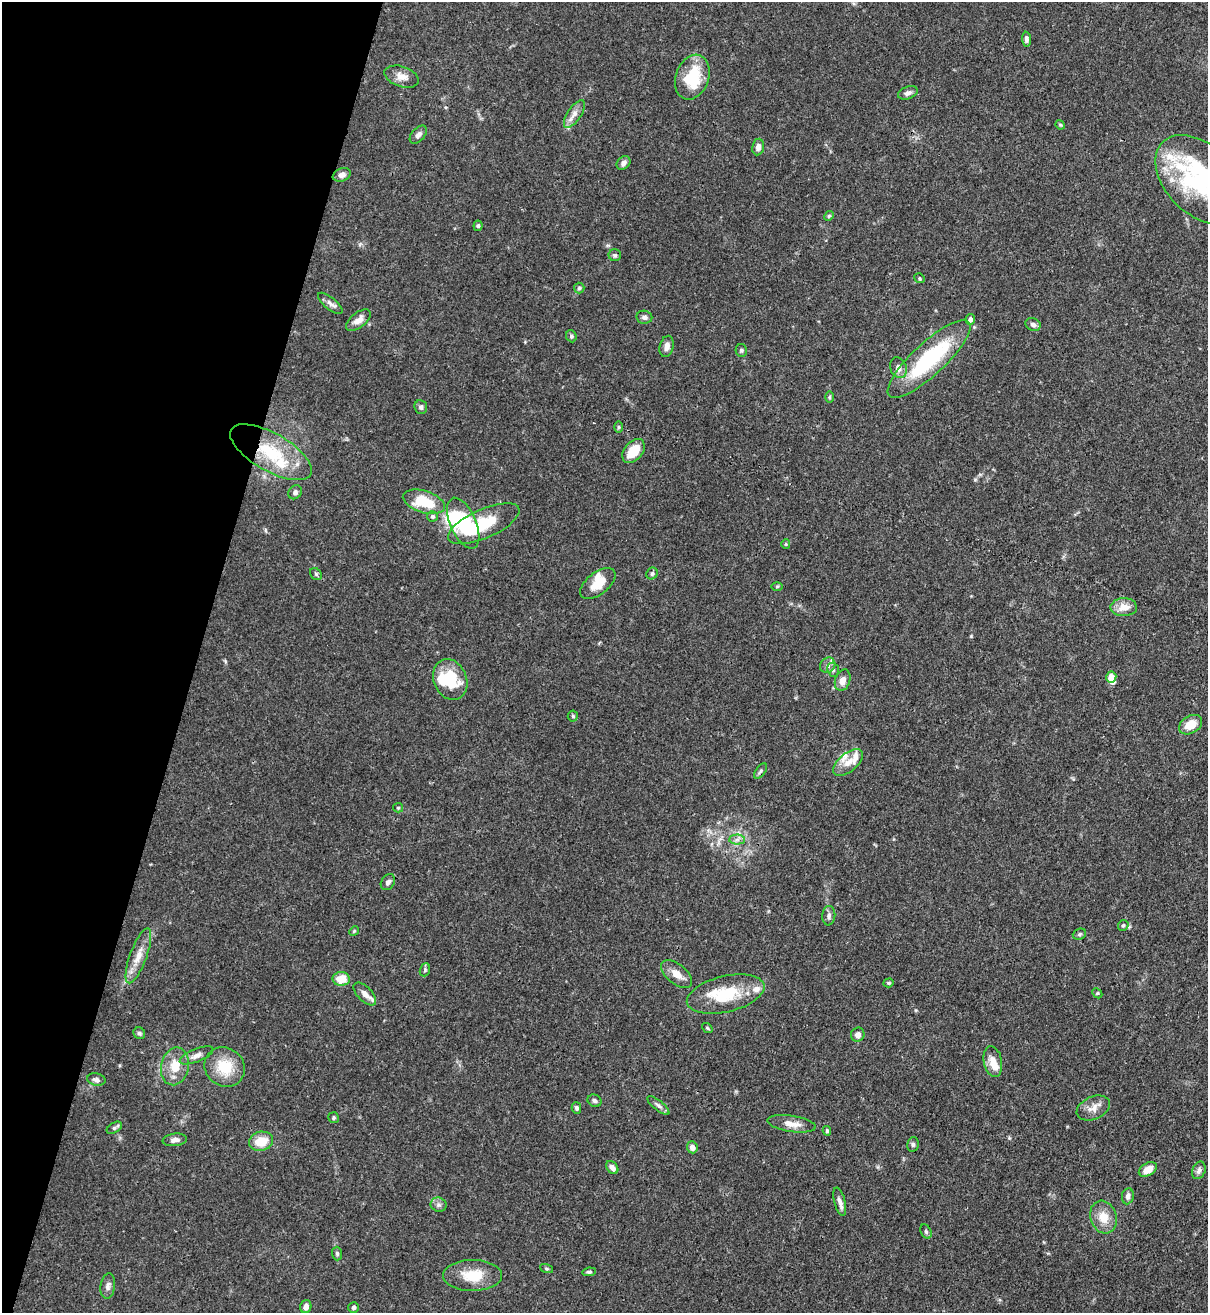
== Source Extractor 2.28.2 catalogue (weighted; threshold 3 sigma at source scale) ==
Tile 9 of 4 x 4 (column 1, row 3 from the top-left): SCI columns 218-1423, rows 1343-2653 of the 5382 x 5307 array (HDU 1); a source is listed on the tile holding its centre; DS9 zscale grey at full resolution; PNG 1210 x 1315 px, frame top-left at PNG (2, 2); each listed source drawn as its Kron ellipse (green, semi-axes under 4 px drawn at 4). Shown black and unused: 16% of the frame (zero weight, under 3 of 4 exposures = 7% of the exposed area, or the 3 px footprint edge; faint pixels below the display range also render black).
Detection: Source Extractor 2.28.2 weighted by HDU 2 'WHT'; one run over the whole footprint, this tile lists its part. Background 0.099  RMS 0.0041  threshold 0.0185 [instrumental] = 3 sigma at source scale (4.5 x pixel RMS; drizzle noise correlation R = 1.50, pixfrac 1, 0.05/0.05 arcsec/px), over >= 5 px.
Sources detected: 115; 3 inside a brighter object's white glare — neither listed nor drawn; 11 inside a brighter listed object's ellipse — not listed separately; the other 101 listed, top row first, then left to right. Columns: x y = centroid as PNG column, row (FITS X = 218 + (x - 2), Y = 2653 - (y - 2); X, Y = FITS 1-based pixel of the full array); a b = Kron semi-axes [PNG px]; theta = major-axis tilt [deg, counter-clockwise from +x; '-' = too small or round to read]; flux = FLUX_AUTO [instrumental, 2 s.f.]
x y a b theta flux
1026 39 7 4 -87 1.2
401 77 18 10 -19 3.7
692 77 23 16 70 17
908 93 10 6 20 1.6
574 114 16 7 56 2.9
1060 125 5 4 - 0.48
418 135 11 6 49 1.7
758 147 8 6 82 1.9
623 163 7 6 - 1.5
342 175 9 6 22 2.1
1201 180 53 34 -44 61
829 216 5 4 - 0.58
478 226 5 4 - 0.77
615 255 6 6 - 0.89
919 278 5 5 - 0.59
579 288 5 5 - 0.72
330 303 15 6 -39 1.9
644 317 8 6 -10 1.3
970 319 5 4 - 1.5
358 320 14 7 38 3.3
1033 324 8 6 -25 1.5
571 336 6 5 - 0.83
667 346 11 7 76 2.2
741 350 6 5 - 0.76
929 359 54 16 43 42
898 368 11 8 -69 2.3
829 397 6 4 89 0.53
421 407 7 6 - 1.2
618 427 6 4 89 0.59
633 451 14 9 49 8.9
271 452 46 19 -30 25
295 492 7 6 - 1.2
424 502 22 11 -17 13
432 516 5 5 - 0.92
463 523 27 13 -66 25
484 524 38 14 24 22
786 544 4 4 - 0.45
652 573 6 5 - 0.82
316 574 6 5 - 0.73
598 583 21 11 39 6.8
777 586 6 4 1 0.48
1124 607 13 9 1 4.8
828 665 8 7 - 1.6
833 670 7 5 -70 0.95
1111 677 5 5 - 8.6
450 680 21 16 -67 17
843 680 11 7 71 3.2
573 716 5 5 - 0.6
1191 725 12 8 30 6.1
848 762 18 9 39 4.5
761 771 9 4 52 0.83
398 808 5 4 - 0.52
737 840 7 5 1 1.3
388 882 9 6 56 1.3
829 916 10 6 84 1.5
1123 925 5 5 - 0.71
354 931 5 4 - 0.43
1079 934 7 5 21 0.75
138 956 29 8 70 6.1
425 970 7 5 70 0.75
677 974 18 10 -39 4.3
341 979 9 7 -2 7.3
889 983 5 4 - 0.53
1097 993 5 4 - 0.5
365 994 14 7 -46 3.1
726 994 40 18 13 19
707 1028 6 4 -36 0.56
139 1033 6 5 - 0.85
858 1035 7 6 - 2.1
196 1055 18 6 22 2.5
993 1062 16 9 -79 5.3
175 1066 19 14 79 8
225 1067 21 19 -40 13
96 1080 9 6 -12 1.4
595 1101 7 6 - 1
658 1105 13 5 -39 1.5
576 1108 6 5 - 0.94
1093 1108 17 11 24 3.8
334 1118 5 5 - 0.69
792 1124 24 8 -9 4.5
114 1128 8 5 32 0.95
827 1131 5 3 - 0.72
175 1140 12 6 7 2
261 1141 12 9 13 7.9
913 1144 7 5 77 0.87
692 1147 6 5 - 2.4
612 1167 7 5 -51 1.8
1148 1169 10 6 29 5.2
1199 1170 9 6 68 1.6
1128 1196 8 5 82 1.6
840 1202 14 5 -75 2.1
438 1205 8 7 - 1.3
1103 1217 17 13 -71 6.2
926 1231 7 5 -64 0.81
337 1253 7 5 -88 0.85
546 1269 7 3 -19 0.49
589 1272 7 4 7 0.79
472 1275 29 15 0 12
108 1286 13 7 83 1.9
306 1307 6 5 - 1.9
354 1307 5 5 - 1.1
Overlapping masked pixels (flux is a lower limit): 1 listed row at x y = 271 452
Isophote crosses this tile's border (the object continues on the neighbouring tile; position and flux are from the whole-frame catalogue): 1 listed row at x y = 1201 180